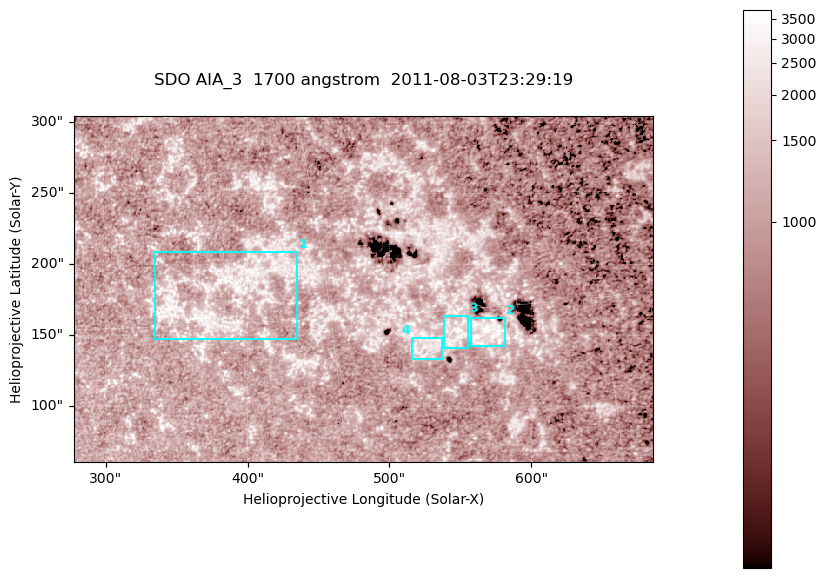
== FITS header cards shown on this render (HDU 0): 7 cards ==
TELESCOP= 'SDO     '           /
INSTRUME= 'AIA_3   '           /
WAVELNTH=                 1700 /
WAVEUNIT= 'angstrom'           /
DATE-OBS= '2011-08-03T23:29:19.715' /
CTYPE1  = 'HPLN-TAN'           /
CTYPE2  = 'HPLT-TAN'           /

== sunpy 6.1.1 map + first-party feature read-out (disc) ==
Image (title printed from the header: SDO AIA_3  1700 angstrom  2011-08-03T23:29:19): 666 x 399 px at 0.613 arcsec/px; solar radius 946 arcsec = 1543 px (partial field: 3.6% of the solar disc is inside the frame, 100% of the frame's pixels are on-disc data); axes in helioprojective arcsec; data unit not stated in the header (colour bar unlabelled)
Pointing: header CRPIX1/2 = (2049.23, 2048.32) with CRVAL1/2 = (0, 0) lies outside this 666 x 399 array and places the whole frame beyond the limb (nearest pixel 1.4 R_sun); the SolarSoft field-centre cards XCEN/YCEN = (481.5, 182.6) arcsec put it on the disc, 2020 arcsec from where CRPIX/CRVAL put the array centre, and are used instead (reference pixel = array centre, CRVAL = XCEN/YCEN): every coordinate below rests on XCEN/YCEN
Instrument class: DISC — disc imager (sunpy class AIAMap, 1700 A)
Bright regions (active regions / flare kernels): reference = the on-disc median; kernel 5 px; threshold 5 sigma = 1285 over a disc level ~1029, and >= 1.15x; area >= 265 px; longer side >= 5 px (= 3.1 arcsec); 4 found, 4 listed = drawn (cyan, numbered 1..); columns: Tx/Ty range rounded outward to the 2 arcsec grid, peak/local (2 s.f.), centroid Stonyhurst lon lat
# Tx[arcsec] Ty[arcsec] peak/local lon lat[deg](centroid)
1 334..436 146..210 3.6 +25 +16
2 556..582 142..162 5.4 +38 +14
3 538..556 140..164 3.8 +36 +14
4 516..538 132..148 2.9 +35 +13